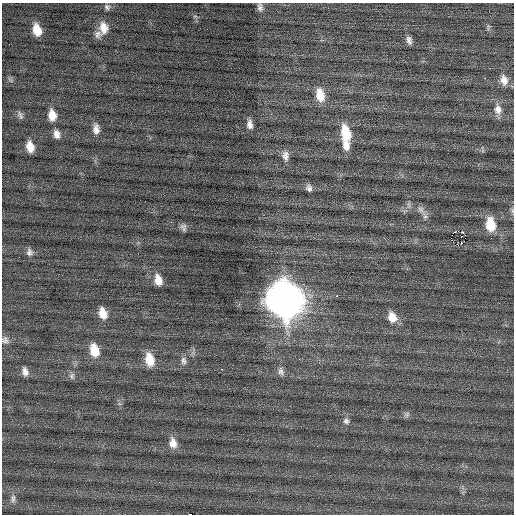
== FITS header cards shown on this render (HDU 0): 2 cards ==
NAXIS1  =                  512 / Axis length
NAXIS2  =                  512 / Axis length

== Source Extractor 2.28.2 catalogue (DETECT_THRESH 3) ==
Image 512 x 512 px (HDU 0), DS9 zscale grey, 1 PNG px = 1 image px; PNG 516 x 516 px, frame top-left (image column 1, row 512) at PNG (2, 3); no overlay
Background 0.104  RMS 0.72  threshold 2.15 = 3 sigma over >= 5 px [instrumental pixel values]
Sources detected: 51; all 51 listed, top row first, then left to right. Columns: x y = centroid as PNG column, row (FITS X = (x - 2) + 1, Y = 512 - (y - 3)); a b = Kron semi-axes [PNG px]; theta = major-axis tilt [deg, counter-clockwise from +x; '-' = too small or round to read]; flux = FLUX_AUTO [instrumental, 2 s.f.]
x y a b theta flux
107 7 8 7 - 140
260 7 11 7 -85 190
195 16 7 4 -19 74
488 27 10 3 86 95
104 28 16 11 -89 610
37 30 12 8 -74 790
97 34 11 9 -82 240
409 40 10 6 -78 220
485 78 2 2 - 110
504 80 15 10 -79 460
320 95 17 10 -78 800
498 109 15 11 -84 450
20 115 11 6 -70 140
52 115 11 8 -83 590
250 124 11 6 -83 270
96 129 12 7 -87 310
346 133 17 10 -77 1400
57 134 10 7 -76 280
346 145 14 9 -77 490
30 147 11 7 -76 560
285 156 13 9 -81 300
309 188 9 7 -67 190
421 210 19 8 -52 350
512 211 8 4 -82 91
490 224 15 10 -81 1300
183 227 9 7 -65 170
462 232 3 2 - 55
465 235 2 2 - 270
461 236 2 2 - 28
461 243 3 2 - 74
458 245 3 2 - 180
29 252 11 8 -76 220
158 280 13 9 -75 510
337 296 3 2 - 470
285 300 17 14 -70 94000
103 313 13 9 -73 620
392 317 13 10 -69 630
5 340 11 9 -57 210
94 350 14 9 -75 980
149 360 16 10 -77 930
183 361 12 8 -74 220
222 369 3 2 - 72
281 371 12 8 -73 220
25 372 11 7 -73 270
72 376 9 7 -82 160
407 414 9 7 45 140
346 421 8 8 - 170
173 443 14 10 -78 480
159 482 3 2 - 53
13 499 13 6 87 230
190 514 3 2 - 3500
At the frame edge (FLAGS 8, measured only in part): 3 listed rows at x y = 512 211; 5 340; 190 514